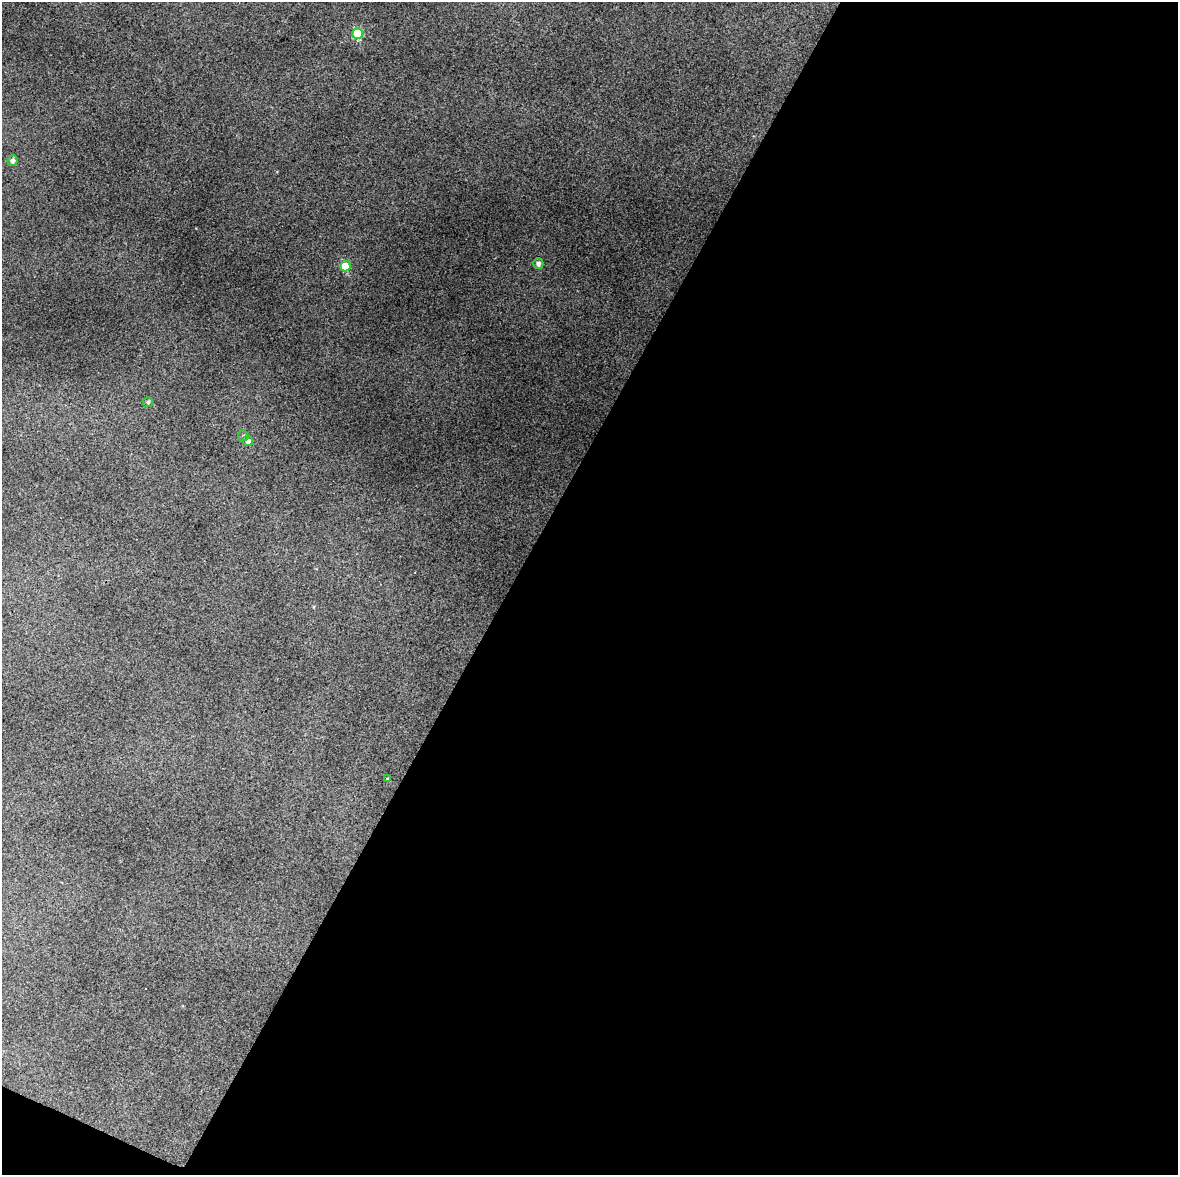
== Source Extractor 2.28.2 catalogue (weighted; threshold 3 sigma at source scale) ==
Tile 12 of 4 x 3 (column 4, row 3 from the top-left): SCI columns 3530-4705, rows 258-1430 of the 4707 x 4001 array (HDU 1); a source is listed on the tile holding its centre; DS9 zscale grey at full resolution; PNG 1180 x 1177 px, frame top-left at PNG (2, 2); each listed source drawn as its Kron ellipse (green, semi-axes under 4 px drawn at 4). Shown black and unused: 57% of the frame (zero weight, under 3 of 4 exposures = <1% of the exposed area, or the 3 px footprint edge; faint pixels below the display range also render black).
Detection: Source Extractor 2.28.2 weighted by HDU 2 'WHT'; one run over the whole footprint, this tile lists its part. Background 0.119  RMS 0.0097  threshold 0.0436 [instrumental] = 3 sigma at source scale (4.5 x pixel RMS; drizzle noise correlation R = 1.50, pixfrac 1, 0.0396/0.0396 arcsec/px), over >= 5 px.
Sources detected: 8; all 8 listed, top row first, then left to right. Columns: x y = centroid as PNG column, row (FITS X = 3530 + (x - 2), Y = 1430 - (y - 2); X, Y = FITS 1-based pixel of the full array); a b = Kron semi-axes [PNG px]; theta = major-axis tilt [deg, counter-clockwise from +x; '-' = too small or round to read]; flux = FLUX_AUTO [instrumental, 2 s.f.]
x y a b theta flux
357 34 5 5 - 39
12 161 5 5 - 3.2
538 264 5 5 - 3.4
345 266 5 5 - 33
148 402 5 5 - 1.8
243 436 5 5 - 1.4
248 441 5 5 - 3.9
387 779 4 3 - 1.1